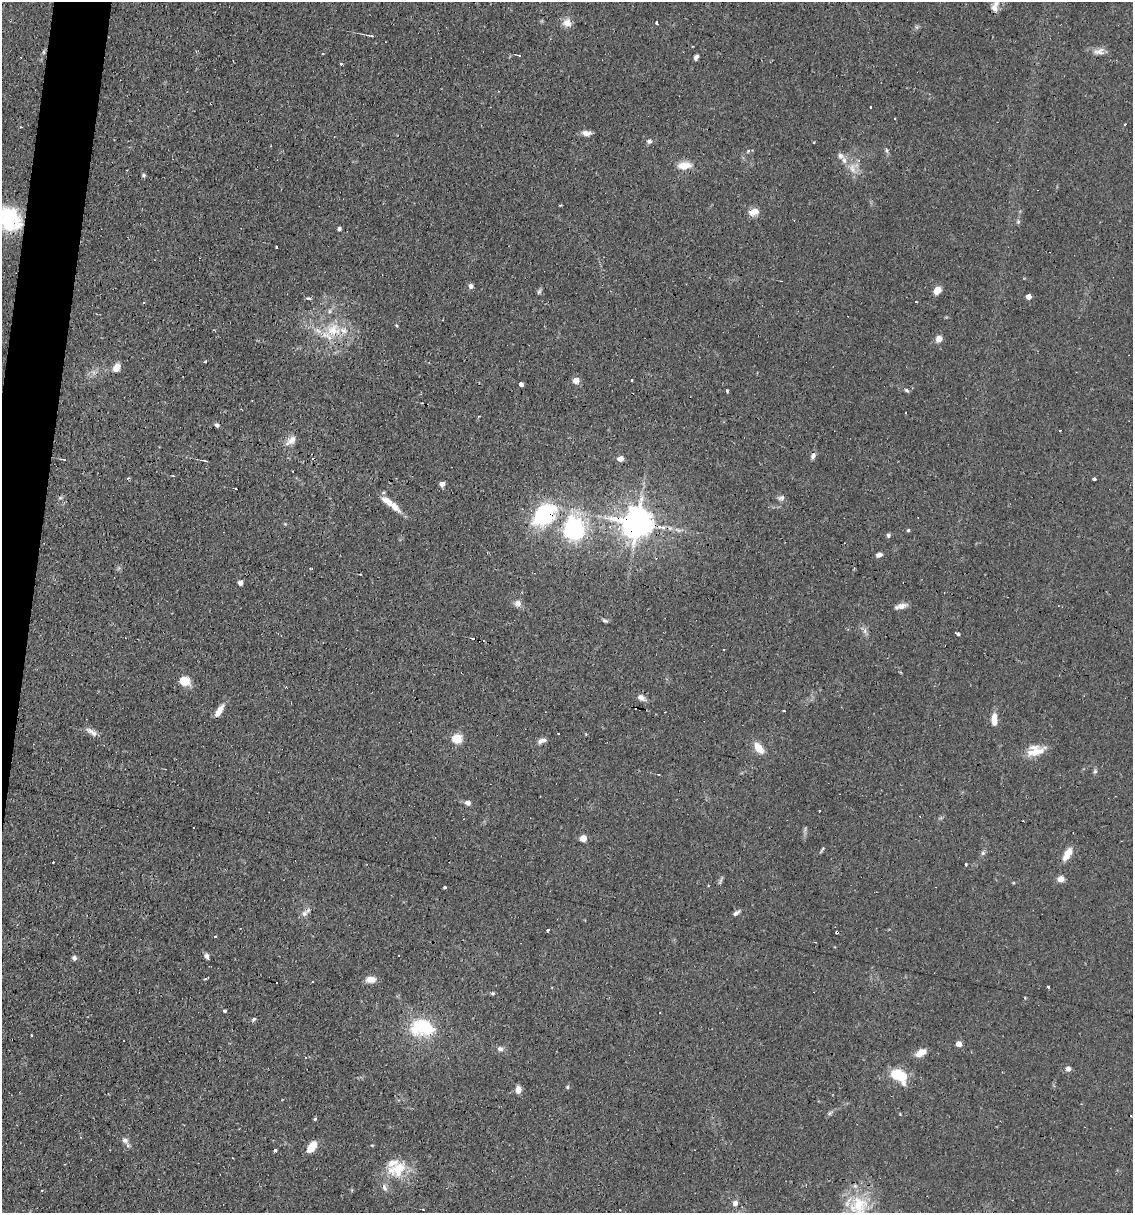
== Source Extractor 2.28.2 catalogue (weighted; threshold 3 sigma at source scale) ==
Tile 7 of 4 x 4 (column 3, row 2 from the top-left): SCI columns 2496-3626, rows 2425-3635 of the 4873 x 4847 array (HDU 1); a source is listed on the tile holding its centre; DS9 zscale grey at full resolution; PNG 1135 x 1215 px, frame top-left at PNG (2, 2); no overlay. Shown black and unused: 3% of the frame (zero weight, under 2 of 3 exposures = <1% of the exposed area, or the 3 px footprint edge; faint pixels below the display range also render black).
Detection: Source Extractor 2.28.2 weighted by HDU 2 'WHT'; one run over the whole footprint, this tile lists its part. Background 0.082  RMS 0.0055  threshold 0.0245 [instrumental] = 3 sigma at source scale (4.5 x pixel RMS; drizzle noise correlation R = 1.50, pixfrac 1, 0.05/0.05 arcsec/px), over >= 5 px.
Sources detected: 146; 1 inside a brighter object's white glare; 18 cosmic-ray / hot-pixel residue — not listed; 10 inside a brighter listed object's ellipse — not listed separately; the other 117 listed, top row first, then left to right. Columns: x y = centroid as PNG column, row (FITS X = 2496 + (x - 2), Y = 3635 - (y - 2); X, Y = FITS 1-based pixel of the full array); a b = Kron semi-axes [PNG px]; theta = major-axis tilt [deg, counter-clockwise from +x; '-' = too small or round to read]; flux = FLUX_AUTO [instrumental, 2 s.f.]
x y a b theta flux
996 4 10 8 32 3.5
567 23 12 10 5 4.2
657 23 3 3 - 5.5
370 36 9 3 -10 1.1
43 52 5 3 - 0.62
1099 52 15 8 8 3.6
322 54 3 2 - 0.57
519 55 5 3 - 0.62
696 57 7 5 55 1.7
341 64 3 3 - 0.98
870 107 3 3 - 1.9
1125 125 3 2 - 0.8
586 133 11 6 -5 3.1
649 141 7 6 - 1.4
886 150 6 4 -88 0.91
748 151 5 4 - 0.91
841 156 8 7 - 2
684 165 18 10 4 7
852 168 16 8 -76 5.1
143 175 5 4 - 0.88
754 212 11 8 15 5.4
9 219 27 22 -54 33
339 229 4 3 - 1.7
277 247 3 3 - 2.8
471 286 6 5 - 1.8
937 290 6 5 - 8.2
539 292 8 5 62 1
1029 296 4 4 - 5.1
309 299 5 4 - 1.8
329 311 6 4 90 0.99
396 326 4 3 - 0.6
334 329 23 16 -6 16
939 339 6 6 - 4.1
205 362 3 3 - 0.77
117 367 9 7 62 4.5
631 380 3 2 - 0.53
576 381 5 4 - 10
521 385 3 3 - 31
906 390 7 4 -28 0.89
727 391 3 3 - 0.81
217 425 6 4 -44 1.2
291 440 17 8 43 4.1
813 456 9 5 54 1.9
64 459 5 3 - 0.58
620 459 6 5 - 3
206 461 4 2 - 0.8
173 476 4 2 - 0.43
128 478 5 3 - 0.58
1094 479 4 3 - 1.8
442 484 4 4 - 3.7
235 488 3 2 - 0.4
60 498 6 4 18 0.82
781 498 10 5 29 1.6
393 505 24 7 -38 7.4
544 515 22 15 44 50
637 523 9 8 - 1100
575 526 30 20 -64 45
908 530 4 3 - 0.81
888 535 6 5 - 1.2
879 555 7 5 13 2.1
240 583 4 4 - 3.6
518 603 10 9 - 2.5
901 606 16 6 12 3.2
605 621 8 4 -27 1
958 633 4 3 - 4.2
185 681 12 9 -19 7.9
641 698 11 6 -29 2.7
219 711 15 5 58 5.8
784 711 3 2 - 1.2
994 720 14 6 -90 5.7
91 732 18 6 -33 3.2
558 734 3 2 - 0.56
457 739 5 5 - 34
542 741 11 5 17 2.7
759 748 12 7 -59 7.7
1035 752 27 10 17 8.4
165 769 2 2 - 0.33
1095 771 6 5 - 0.98
468 803 7 6 - 2
583 838 5 4 - 8.1
822 850 9 3 54 0.8
983 853 6 5 - 1.2
1067 854 16 7 60 6.7
53 862 2 2 - 0.43
966 865 3 3 - 1
1061 879 7 6 - 3.6
720 881 13 3 66 1.1
1013 883 5 3 - 0.49
445 887 3 3 - 1.6
304 913 11 7 59 2.6
736 913 9 5 36 1.8
547 930 3 3 - 1.2
214 936 3 2 - 1.1
206 956 7 5 -81 1.7
74 958 6 5 - 1.5
370 979 11 7 2 4.3
1048 987 3 2 - 1.1
493 993 6 4 0 0.79
225 1011 3 3 - 8
254 1019 6 4 7 0.84
422 1027 30 20 -3 30
959 1044 4 4 - 6
500 1049 9 6 -13 2
921 1053 12 7 29 5.3
1068 1068 7 6 - 1.9
898 1075 13 8 -20 22
567 1087 5 4 - 0.74
518 1089 9 6 89 2.8
830 1113 10 4 38 1.2
315 1119 5 4 - 0.7
125 1140 9 7 -32 2.4
312 1147 12 7 55 8.5
274 1150 3 3 - 2.6
397 1169 29 20 29 17
735 1203 7 6 - 2.1
858 1206 32 26 81 26
423 1209 3 2 - 0.38
Overlapping masked pixels (flux is a lower limit): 3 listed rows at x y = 9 219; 544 515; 637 523
Isophote crosses this tile's border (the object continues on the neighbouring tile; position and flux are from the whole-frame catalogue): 2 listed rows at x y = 9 219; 858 1206